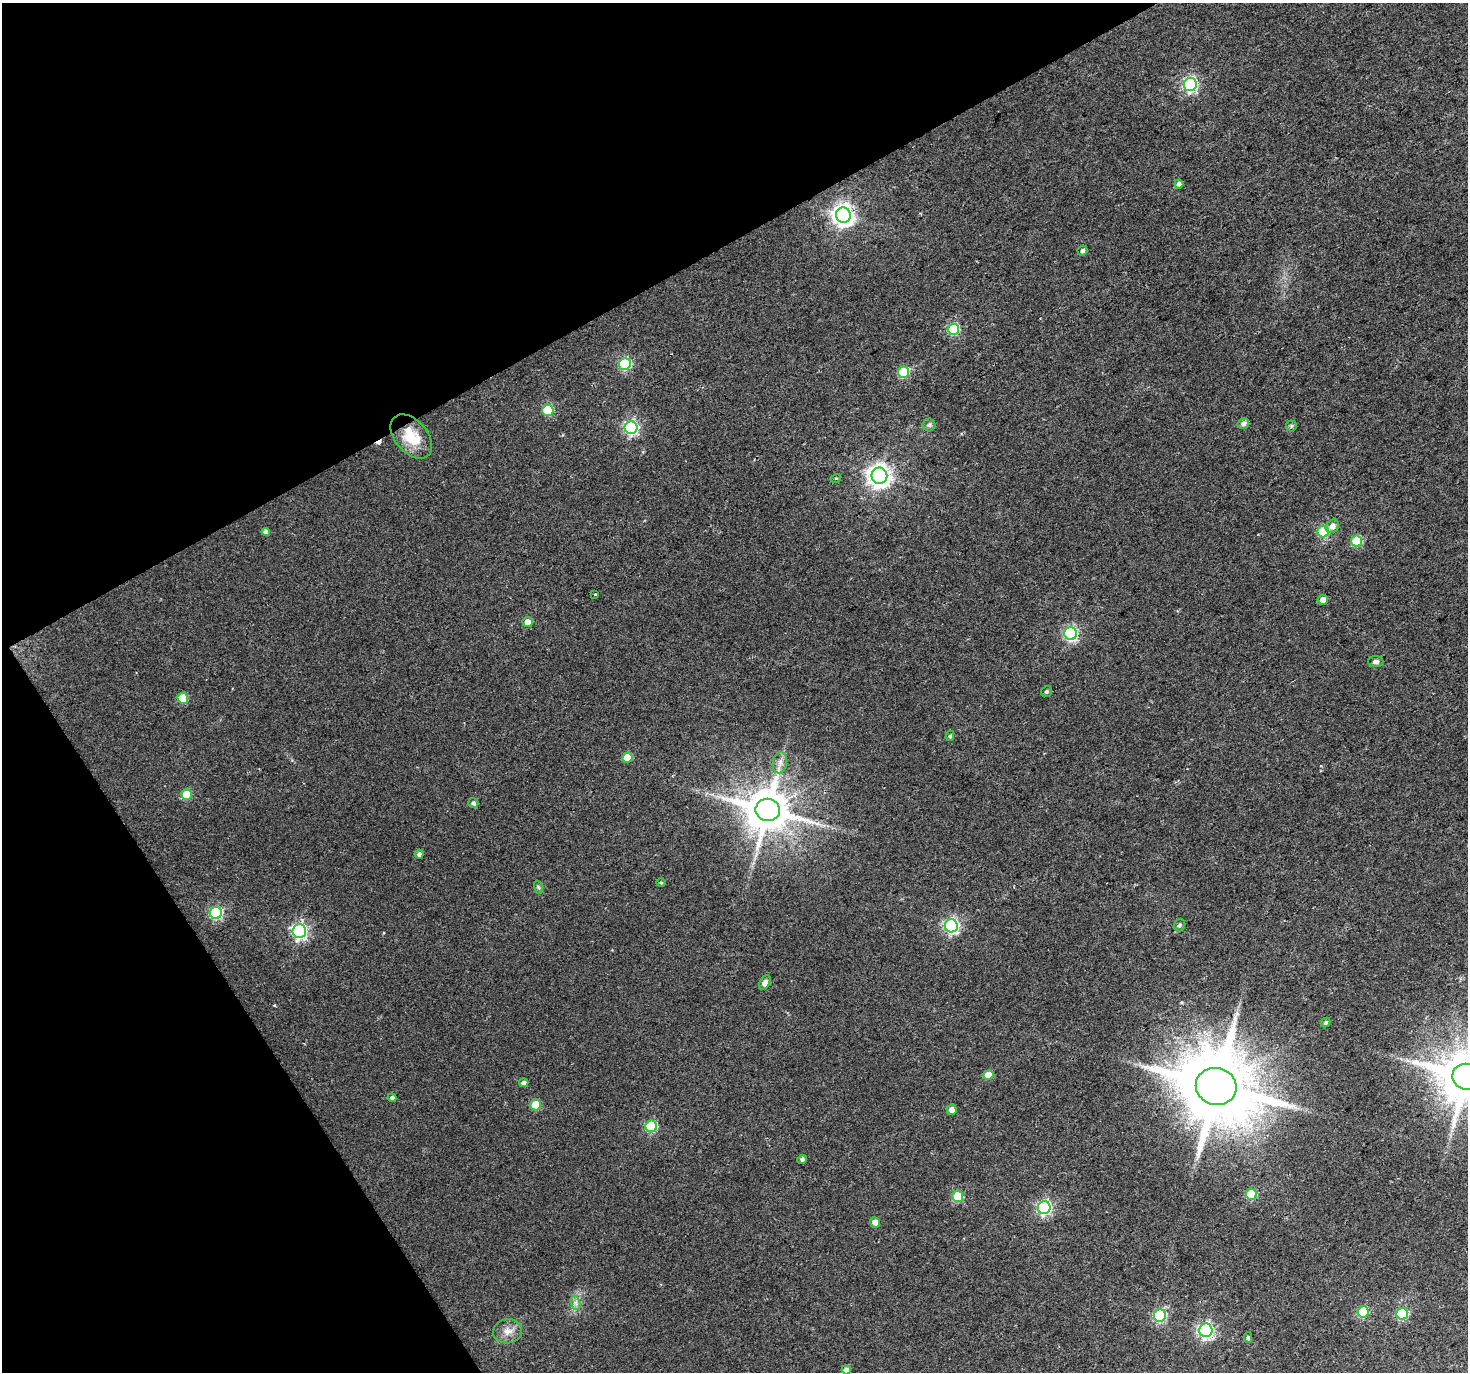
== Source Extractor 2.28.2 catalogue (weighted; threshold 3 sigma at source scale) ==
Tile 5 of 4 x 4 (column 1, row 2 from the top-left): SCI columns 1-1466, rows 2855-4224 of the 5865 x 5769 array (HDU 1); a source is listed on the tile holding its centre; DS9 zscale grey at full resolution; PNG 1470 x 1374 px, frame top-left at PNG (2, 3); each listed source drawn as its Kron ellipse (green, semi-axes under 4 px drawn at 4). Shown black and unused: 27% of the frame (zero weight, under 2 of 3 exposures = <1% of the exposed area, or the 3 px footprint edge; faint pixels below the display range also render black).
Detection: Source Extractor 2.28.2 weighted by HDU 2 'WHT'; one run over the whole footprint, this tile lists its part. Background 0.0398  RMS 0.0065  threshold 0.0293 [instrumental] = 3 sigma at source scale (4.5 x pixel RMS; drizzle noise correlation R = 1.50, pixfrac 1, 0.0396/0.0396 arcsec/px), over >= 5 px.
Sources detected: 63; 1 cosmic-ray / hot-pixel residue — neither listed nor drawn; the other 62 listed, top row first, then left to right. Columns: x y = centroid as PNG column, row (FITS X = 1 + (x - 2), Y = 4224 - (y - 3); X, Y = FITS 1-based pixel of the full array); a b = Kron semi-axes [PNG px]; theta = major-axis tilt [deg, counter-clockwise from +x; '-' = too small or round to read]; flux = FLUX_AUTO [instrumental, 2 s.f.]
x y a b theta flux
1190 84 6 6 - 140
1179 184 4 4 - 2.7
843 215 8 7 - 450
1083 250 5 4 - 1.8
953 329 6 5 - 48
625 364 6 6 - 64
904 372 5 5 - 39
548 410 5 5 - 37
1243 423 6 5 - 2.9
929 425 6 6 - 1.6
1291 426 5 5 - 0.94
631 428 6 6 - 120
411 437 26 16 -49 19
879 476 8 8 - 520
836 478 5 3 - 0.61
1332 526 7 6 - 4.4
266 532 4 4 - 3.7
1323 532 6 5 - 43
1357 541 5 5 - 31
595 594 3 3 - 1.9
1323 600 5 5 - 4.6
528 622 5 5 - 6.4
1071 634 6 6 - 110
1376 662 8 5 -3 2.3
1046 692 6 5 - 1.2
183 698 5 5 - 16
950 736 5 4 - 1.2
627 758 5 5 - 16
780 763 11 7 79 3.6
186 794 5 5 - 24
473 803 5 5 - 1.7
768 810 12 11 - 2800
419 854 4 4 - 2
661 883 5 3 - 0.65
538 887 7 4 -71 1.1
216 913 6 6 - 79
1179 925 6 5 - 1.5
951 926 6 6 - 150
299 931 7 7 - 170
765 983 8 5 60 4.1
1326 1023 5 4 - 1.3
988 1075 5 5 - 11
1466 1077 14 13 - 4100
524 1083 4 4 - 2.6
1216 1086 20 18 -14 8000
392 1098 4 4 - 2.1
536 1105 5 5 - 21
952 1110 5 5 - 4.7
651 1126 6 6 - 58
802 1159 5 4 - 1.5
1251 1194 5 5 - 30
958 1196 5 5 - 34
1044 1207 6 6 - 130
875 1222 5 5 - 4.1
576 1303 7 4 -71 2.1
1363 1312 5 5 - 39
1402 1314 6 5 - 46
1160 1315 6 6 - 73
1206 1330 7 6 - 180
508 1331 14 12 9 6.3
1248 1338 5 4 - 1.3
846 1370 5 4 - 3.3
Isophote crosses this tile's border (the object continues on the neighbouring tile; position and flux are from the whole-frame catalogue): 1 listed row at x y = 1466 1077